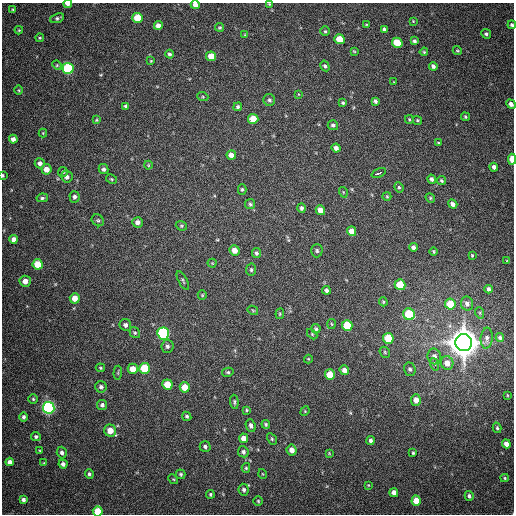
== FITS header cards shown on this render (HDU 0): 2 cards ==
NAXIS1  =                  512
NAXIS2  =                  512

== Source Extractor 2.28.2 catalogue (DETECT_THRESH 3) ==
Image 512 x 512 px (HDU 0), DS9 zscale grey, 1 PNG px = 1 image px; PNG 516 x 516 px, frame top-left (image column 1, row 512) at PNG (2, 3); each listed source drawn as its Kron ellipse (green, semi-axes under 4 px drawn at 4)
Background 403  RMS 11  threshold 31.6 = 3 sigma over >= 5 px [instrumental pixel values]
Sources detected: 176; all 176 listed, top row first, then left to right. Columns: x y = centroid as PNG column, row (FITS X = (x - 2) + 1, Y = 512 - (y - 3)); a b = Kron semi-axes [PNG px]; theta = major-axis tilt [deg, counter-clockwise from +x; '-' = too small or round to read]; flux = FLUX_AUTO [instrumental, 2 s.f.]
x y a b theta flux
68 4 4 3 - 4.6e+03
269 4 3 2 - 5.8e+02
195 5 4 4 - 4.0e+03
13 9 4 4 - 9.0e+02
57 18 7 4 20 1.6e+03
138 18 5 5 - 2.1e+04
413 21 3 2 - 5.0e+02
366 24 4 2 - 5.0e+02
158 25 4 4 - 3.7e+03
512 25 4 4 - 1.5e+03
220 27 4 4 - 8.9e+02
384 29 4 3 - 1.4e+03
19 30 4 4 - 6.9e+02
325 31 4 4 - 9.0e+02
486 34 5 4 - 1.5e+03
245 35 4 3 - 5.2e+02
40 38 4 3 - 7.7e+02
339 39 5 5 - 1.5e+04
414 41 3 3 - 1.4e+03
397 43 5 5 - 2.6e+04
354 51 3 2 - 5.7e+02
457 51 5 4 - 7.9e+02
424 52 4 3 - 7.8e+02
169 54 4 4 - 1.4e+03
211 56 5 5 - 1.1e+04
151 61 3 2 - 5.8e+02
57 65 5 4 - 7.5e+02
325 66 5 4 - 1.3e+03
433 66 4 4 - 2.1e+03
68 68 5 5 - 7.4e+04
394 82 3 2 - 5.2e+02
19 90 5 3 - 6.7e+02
298 94 4 2 - 4.8e+02
203 97 5 3 - 6.7e+02
269 100 6 6 - 1.6e+03
375 101 4 3 - 1.5e+03
343 103 4 3 - 1.0e+03
511 104 5 4 - 3.1e+03
126 106 4 3 - 1.2e+03
238 107 4 4 - 1.3e+03
465 117 4 3 - 9.6e+02
253 119 5 5 - 1.1e+04
409 119 4 3 - 7.6e+02
96 120 4 3 - 6.8e+02
418 120 4 4 - 8.7e+02
333 125 5 5 - 1.5e+03
43 133 4 4 - 6.2e+02
13 139 4 4 - 3.3e+03
438 143 3 2 - 7.2e+02
336 148 4 4 - 2.7e+03
231 155 5 4 - 4.9e+03
512 159 5 3 - 1.5e+04
40 163 5 5 - 2.7e+03
148 165 4 4 - 6.7e+02
494 167 4 4 - 2.4e+03
46 169 5 5 - 6.0e+03
103 169 5 5 - 1.8e+03
63 172 5 5 - 1.1e+03
379 173 7 3 24 1.0e+04
3 175 3 2 - 7.3e+02
67 177 6 5 - 2.7e+03
112 179 6 4 -27 8.7e+02
431 179 5 4 - 1.9e+03
441 181 5 4 - 1.0e+03
399 187 5 4 - 9.9e+02
242 189 5 4 - 1.0e+03
343 192 5 3 - 5.3e+02
387 196 4 4 - 7.3e+02
75 197 5 5 - 1.8e+03
42 198 6 4 10 1.3e+03
430 198 5 4 - 8.3e+02
250 204 5 5 - 1.1e+03
453 204 5 4 - 3.2e+03
301 208 5 4 - 1.4e+03
320 210 5 4 - 5.6e+03
98 220 6 5 - 1.3e+03
138 222 5 5 - 3.0e+03
181 226 6 4 -21 9.6e+02
352 231 5 4 - 7.2e+03
14 239 4 4 - 4.0e+03
413 247 4 4 - 2.3e+03
235 250 5 5 - 6.3e+03
317 251 6 5 - 1.5e+03
434 251 4 3 - 6.8e+02
256 253 5 4 - 1.4e+03
472 255 3 3 - 7.7e+02
507 261 3 2 - 4.6e+02
212 263 4 4 - 5.9e+02
38 264 5 5 - 1.8e+04
251 270 6 5 - 1.3e+03
183 280 10 3 -61 1.1e+03
25 281 5 5 - 5.5e+03
400 285 5 5 - 2.2e+04
489 289 4 3 - 2.1e+03
326 290 4 4 - 1.8e+03
202 295 5 4 - 7.4e+02
75 298 5 5 - 7.0e+03
383 302 5 3 - 7.6e+02
450 304 5 5 - 2.0e+04
467 304 7 6 - 3.1e+03
253 310 5 4 - 7.5e+02
480 313 6 3 -72 8.4e+02
280 314 5 4 - 7.7e+02
409 314 6 5 - 3.5e+04
331 324 5 3 - 6.3e+02
125 325 6 5 - 1.9e+03
347 325 5 5 - 2.7e+04
316 329 5 4 - 1.4e+03
135 333 6 5 - 1.2e+03
163 334 6 5 - 1.2e+05
312 334 6 4 -46 7.8e+02
388 338 5 5 - 2.4e+04
487 338 10 6 85 2.5e+03
500 338 4 4 - 1.6e+03
464 343 8 8 - 1.7e+06
167 346 6 6 - 1.9e+03
385 352 6 5 - 9.4e+02
434 356 8 7 - 3.9e+03
308 359 4 4 - 6.4e+02
447 363 7 6 - 6.6e+03
434 364 6 4 -71 1.1e+03
100 368 5 3 - 8.2e+02
145 368 5 5 - 3.1e+04
133 369 5 5 - 8.9e+03
410 369 7 5 -71 1.5e+03
344 370 5 4 - 3.8e+03
228 372 6 4 11 1.1e+03
118 373 7 3 85 6.7e+02
330 375 5 5 - 1.7e+04
167 385 5 5 - 1.6e+04
101 387 6 5 - 2.0e+03
185 387 5 5 - 1.1e+04
507 395 4 2 - 5.1e+02
33 399 5 4 - 9.5e+02
416 400 6 5 - 5.5e+03
234 402 7 4 -86 1.2e+03
102 405 5 5 - 1.9e+03
49 408 6 6 - 2.0e+05
247 410 4 4 - 8.6e+02
305 411 5 4 - 6.9e+02
187 416 5 4 - 1.3e+03
24 417 5 4 - 1.7e+03
266 424 4 4 - 1.0e+03
251 426 6 5 - 2.6e+03
497 428 5 4 - 1.1e+03
110 431 6 5 - 9.6e+03
36 436 5 4 - 1.3e+03
244 438 5 4 - 6.1e+03
272 439 6 4 -61 9.8e+02
371 441 4 3 - 2.1e+03
506 444 4 4 - 4.4e+03
205 446 5 5 - 1.7e+03
292 450 5 5 - 5.1e+03
40 451 4 3 - 6.4e+02
243 452 5 5 - 1.9e+03
62 453 6 5 - 2.2e+03
329 453 4 3 - 5.6e+02
413 453 4 3 - 9.2e+02
10 462 4 4 - 3.2e+03
44 463 4 3 - 6.5e+02
63 464 4 4 - 2.1e+03
246 468 5 4 - 9.6e+02
89 474 5 4 - 1.7e+03
181 474 5 4 - 1.2e+03
263 474 5 3 - 5.3e+02
505 478 4 4 - 7.8e+02
173 479 5 4 - 7.4e+02
368 485 3 3 - 5.2e+02
244 490 6 5 - 1.8e+03
394 493 4 4 - 3.9e+03
210 494 4 4 - 1.1e+03
469 496 5 4 - 1.6e+03
23 500 4 4 - 2.1e+03
258 501 4 4 - 7.5e+02
416 501 5 4 - 1.1e+04
98 511 5 5 - 1.8e+04
At the frame edge (FLAGS 8, measured only in part): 8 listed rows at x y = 68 4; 269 4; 195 5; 512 25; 511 104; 512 159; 3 175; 98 511